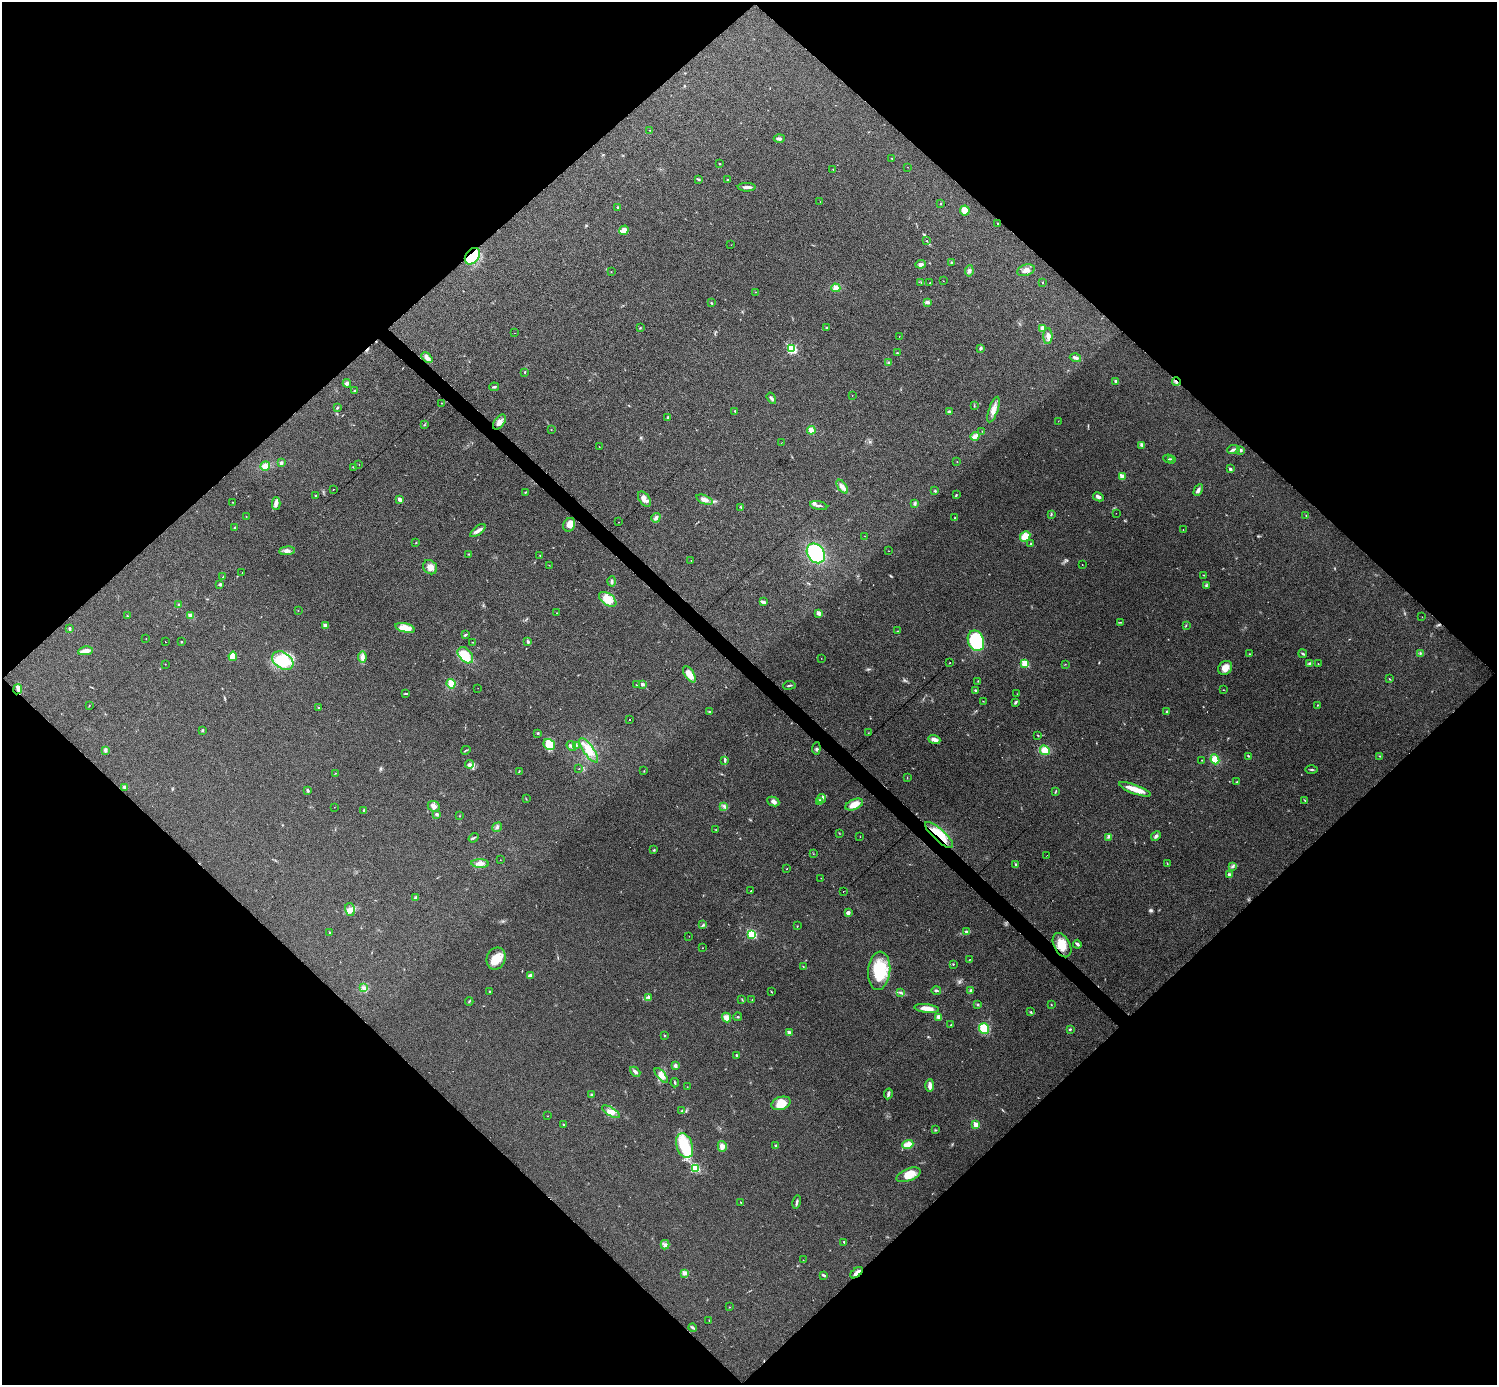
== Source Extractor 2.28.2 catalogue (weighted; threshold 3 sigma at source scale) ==
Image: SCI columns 1-5977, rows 155-5683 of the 5979 x 5979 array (HDU 1 of 3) = the unmasked area's bounding box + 8 px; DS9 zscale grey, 4 x 4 block average (1 PNG px = mean of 4 x 4 image px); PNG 1499 x 1387 px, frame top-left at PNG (2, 2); each listed source drawn as its Kron ellipse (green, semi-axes under 4 px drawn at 4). Shown black and unused: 51% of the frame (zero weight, under 3 of 4 exposures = <1% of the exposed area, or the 3 px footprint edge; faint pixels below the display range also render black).
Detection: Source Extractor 2.28.2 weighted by HDU 2 'WHT'. Background 0.0162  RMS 0.0049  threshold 0.022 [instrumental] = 3 sigma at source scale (4.5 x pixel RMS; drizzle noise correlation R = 1.50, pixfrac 1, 0.05/0.05 arcsec/px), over >= 5 px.
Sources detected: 336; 2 too faint to see at this stretch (4 x 4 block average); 2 cosmic-ray / hot-pixel residue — neither listed nor drawn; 4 coinciding with a brighter row at this scale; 8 inside a brighter listed object's ellipse — not listed separately; the other 320 listed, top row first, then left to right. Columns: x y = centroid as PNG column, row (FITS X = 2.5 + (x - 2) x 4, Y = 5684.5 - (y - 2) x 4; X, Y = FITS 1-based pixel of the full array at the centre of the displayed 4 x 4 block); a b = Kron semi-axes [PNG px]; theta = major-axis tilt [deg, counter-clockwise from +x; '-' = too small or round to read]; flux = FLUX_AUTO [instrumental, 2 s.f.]
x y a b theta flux
650 130 2 2 - 1.1
779 139 5 3 - 7.6
892 158 2 2 - 1.9
719 164 3 2 - 2.2
907 167 2 2 - 0.59
833 169 2 2 - 0.96
698 179 2 2 - 1.9
728 180 2 2 - 6.5
747 187 9 3 -1 11
820 202 2 2 - 1
940 204 2 2 - 1.4
618 207 3 2 - 2.1
965 210 5 5 - 29
997 223 2 2 - 3.6
624 230 5 3 - 25
927 240 2 2 - 0.74
731 245 2 2 - 0.61
472 256 9 6 53 110
951 262 2 2 - 1.6
921 264 5 4 - 9.3
1026 270 9 5 19 19
969 271 5 4 - 8.6
611 272 2 2 - 0.9
943 281 2 2 - 0.62
921 282 2 2 - 1.3
930 283 2 2 - 1.3
1042 283 2 2 - 1.2
836 288 5 4 - 16
755 292 2 2 - 1.1
927 302 4 3 - 5.2
711 303 2 2 - 2.4
640 328 3 2 - 1.9
826 328 2 2 - 2.6
1043 328 4 3 - 12
515 333 2 2 - 0.54
899 336 2 2 - 1
1048 336 8 4 -89 15
980 348 4 2 - 4.2
792 349 3 2 - 340
897 353 2 2 - 1.5
427 357 6 3 -44 15
1075 358 5 2 - 10
888 363 3 2 - 2.7
525 372 3 2 - 1.8
1116 381 3 2 - 7.1
1176 382 4 2 - 3.9
347 383 4 2 - 15
494 387 5 2 - 4
355 391 3 2 - 3.6
852 395 2 2 - 0.8
771 398 6 2 -57 7.3
441 403 2 2 - 0.93
974 406 2 2 - 1.1
337 408 3 2 - 3.6
993 410 13 4 71 21
735 411 2 2 - 5.5
949 412 3 3 - 7.3
668 417 3 3 - 4.3
1058 421 2 2 - 0.59
499 422 8 5 54 17
424 425 2 2 - 1.3
551 430 2 2 - 0.69
811 430 4 4 - 16
982 431 2 2 - 1
975 436 4 3 - 24
782 443 2 2 - 0.66
1142 446 3 2 - 2.8
599 447 2 2 - 0.81
1233 449 6 2 7 6.3
1241 450 3 2 - 6.1
1168 459 5 2 - 2.9
1172 459 3 2 - 3.5
957 461 2 2 - 0.83
281 463 3 2 - 6.3
359 464 2 2 - 0.48
265 466 5 4 - 18
353 467 3 2 - 1.7
1230 469 2 2 - 14
1122 476 2 2 - 51
842 487 8 4 -53 14
334 489 2 2 - 5.9
1198 490 6 3 63 7.7
935 491 3 2 - 2.9
525 492 2 2 - 1.9
956 495 3 2 - 2.9
316 496 2 2 - 2.2
1098 497 5 3 - 7.8
400 499 2 2 - 32
644 499 8 5 -55 18
704 500 8 3 -22 16
232 502 2 2 - 0.97
915 503 3 3 - 3.8
276 504 6 3 -88 9.9
819 506 9 2 -13 7.7
741 507 3 2 - 1.9
1116 513 2 2 - 0.41
1051 514 4 2 - 2.9
1306 515 2 2 - 1.8
246 516 2 2 - 0.98
656 518 5 3 - 9
955 518 2 2 - 2.3
619 522 2 2 - 0.66
569 525 7 5 63 20
235 528 3 2 - 4.7
1183 530 2 2 - 0.9
478 531 9 3 38 11
865 536 2 2 - 0.7
1025 536 6 4 48 38
416 543 2 2 - 1.6
1031 543 3 2 - 2.5
287 551 8 4 5 12
889 551 2 2 - 0.77
816 553 10 8 -56 220
468 554 2 2 - 1.1
540 556 2 2 - 1.9
691 561 2 2 - 1.2
549 565 2 2 - 0.75
1082 565 2 2 - 0.78
430 567 7 6 - 19
242 573 2 2 - 1.2
1203 575 3 2 - 1.6
223 577 2 2 - 4.1
612 581 5 3 - 5
220 584 3 2 - 4.1
1206 585 2 2 - 1.9
608 599 10 5 -36 52
763 602 4 2 - 12
179 605 2 2 - 11
298 610 2 2 - 0.73
557 613 2 2 - 0.95
819 613 2 2 - 39
127 616 3 2 - 1.5
190 616 4 2 - 14
1422 617 2 2 - 0.99
1120 622 2 2 - 0.92
1186 625 2 2 - 1.3
325 626 2 2 - 42
70 628 4 2 - 3.1
405 628 10 4 -14 42
898 631 2 2 - 1.1
465 635 3 2 - 4
146 639 2 2 - 1.1
976 641 10 8 -68 220
165 642 2 2 - 34
181 642 2 2 - 1.8
472 642 2 2 - 1.3
528 642 4 2 - 3.5
85 651 7 3 9 25
1420 653 3 2 - 2.8
1250 654 2 2 - 1.3
1303 654 4 2 - 3.7
465 655 9 6 -48 62
233 656 4 4 - 39
362 657 5 3 - 15
821 658 2 2 - 0.86
283 661 11 8 -33 98
950 662 2 2 - 2.8
1025 663 2 2 - 120
165 664 2 2 - 1.1
1065 664 2 2 - 0.86
1309 664 3 2 - 2.8
1318 664 2 2 - 1.7
1225 668 8 6 45 25
689 674 9 4 -56 34
1389 679 3 2 - 1.8
978 681 2 2 - 1.2
451 684 5 4 - 33
643 684 2 2 - 16
636 685 2 2 - 1.3
789 685 6 2 8 3.7
478 688 2 2 - 0.65
18 689 5 3 - 8
975 690 3 2 - 3.7
1223 690 2 2 - 1
406 693 3 2 - 3.1
1017 694 2 2 - 0.63
983 701 2 2 - 1.4
1015 702 4 2 - 4.2
89 705 2 2 - 0.94
1317 705 2 2 - 1.5
319 708 2 2 - 9
709 712 3 2 - 2.3
1167 712 3 2 - 2
630 719 2 2 - 33
202 730 3 2 - 2.9
538 733 2 2 - 7.1
868 733 2 2 - 0.9
1038 735 3 2 - 1.7
934 740 6 3 -18 18
549 744 6 5 - 50
576 745 2 2 - 1.5
571 746 5 2 - 4.4
816 748 6 2 83 3.9
105 750 4 3 - 6.7
466 750 5 2 - 2.7
589 750 14 5 -54 33
1045 750 5 4 - 32
1248 756 3 2 - 2.1
1380 756 2 2 - 1.4
1215 759 5 3 - 37
1202 760 2 2 - 0.7
725 761 3 2 - 3
469 764 4 3 - 8
579 769 2 2 - 1.1
1311 770 6 2 -2 3.3
519 771 3 2 - 1.8
644 771 2 2 - 1.4
335 773 2 2 - 0.73
907 778 2 2 - 1.3
1237 782 2 2 - 1.6
125 787 4 3 - 5.2
1135 789 16 4 -21 40
307 790 3 3 - 4.3
1055 792 4 2 - 1.9
526 799 2 2 - 1
821 799 5 3 - 7.3
773 801 6 4 -24 10
820 801 3 3 - 7.4
1305 801 2 2 - 1.1
854 804 9 5 23 34
434 806 6 5 - 12
724 806 4 3 - 5
334 807 2 2 - 0.72
364 810 3 2 - 2.2
437 814 3 3 - 6.2
459 816 2 2 - 1.3
497 827 5 2 - 5.2
716 830 2 2 - 0.94
839 833 2 2 - 1.1
939 835 18 5 -42 73
1156 836 5 4 - 6.7
860 837 2 2 - 0.68
1109 837 2 2 - 2
474 838 5 2 - 3.4
654 850 3 2 - 2.3
813 854 2 2 - 0.64
1047 855 2 2 - 0.6
500 860 2 2 - 0.59
1167 863 2 2 - 1.4
480 864 9 4 -3 17
1016 864 2 2 - 3.3
1233 866 4 2 - 4.9
787 868 2 2 - 2.9
1229 874 3 2 - 5.9
821 878 2 2 - 0.6
750 891 2 2 - 7.3
843 891 2 2 - 0.59
415 898 4 2 - 8.9
350 909 7 4 -75 14
848 913 4 3 - 6.2
703 925 4 2 - 3.3
797 926 2 2 - 0.79
330 932 3 2 - 2.7
967 932 3 3 - 4.3
752 934 2 2 - 240
689 936 2 2 - 0.59
1077 944 4 2 - 8
1062 945 13 8 -62 43
702 948 2 2 - 0.92
496 958 11 9 67 47
969 960 2 2 - 0.96
953 964 2 2 - 1.8
803 966 2 2 - 1.3
879 971 19 11 84 120
530 976 3 3 - 12
364 988 4 2 - 4.9
971 990 4 2 - 4.2
936 991 5 2 - 4.6
490 992 2 2 - 2.8
772 992 3 2 - 1.5
901 993 4 2 - 3.8
649 997 2 2 - 2.5
742 999 3 2 - 1.6
752 1000 2 2 - 1.3
469 1001 4 2 - 2.9
1051 1004 2 2 - 1.7
977 1005 2 2 - 1.4
927 1008 12 3 -7 25
1031 1012 2 2 - 1.4
726 1017 5 4 - 16
738 1017 4 2 - 2.6
939 1017 4 3 - 13
951 1025 3 2 - 2.4
984 1029 5 5 - 58
1070 1029 3 2 - 3
789 1033 2 2 - 30
665 1035 2 2 - 2
737 1055 3 2 - 5
675 1066 3 3 - 6.8
635 1072 6 2 -42 9.7
661 1075 9 4 -50 18
675 1083 4 2 - 3.1
930 1086 6 3 88 17
687 1087 2 2 - 0.83
888 1094 5 2 - 8.7
592 1095 2 2 - 13
781 1103 10 6 18 44
682 1111 2 2 - 2.9
611 1112 10 4 -31 20
547 1116 2 2 - 1.3
564 1125 3 2 - 1.8
976 1125 2 2 - 58
935 1130 3 2 - 2.4
908 1145 6 4 20 27
684 1146 13 8 -71 87
722 1146 5 4 - 14
776 1146 2 2 - 9.2
695 1168 2 2 - 230
908 1175 13 6 22 46
797 1202 7 2 78 6.3
741 1203 3 2 - 2.8
844 1242 2 2 - 2.6
665 1245 5 2 - 5
803 1260 2 2 - 0.8
685 1273 4 3 - 11
857 1273 7 2 40 19
823 1275 3 2 - 4.9
729 1307 2 2 - 1.8
709 1320 2 2 - 1.5
693 1327 4 2 - 4.1
Overlapping masked pixels (flux is a lower limit): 5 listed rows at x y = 472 256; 1176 382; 939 835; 1062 945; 857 1273
Diffuse or blended objects may show on this block-average render without a row.